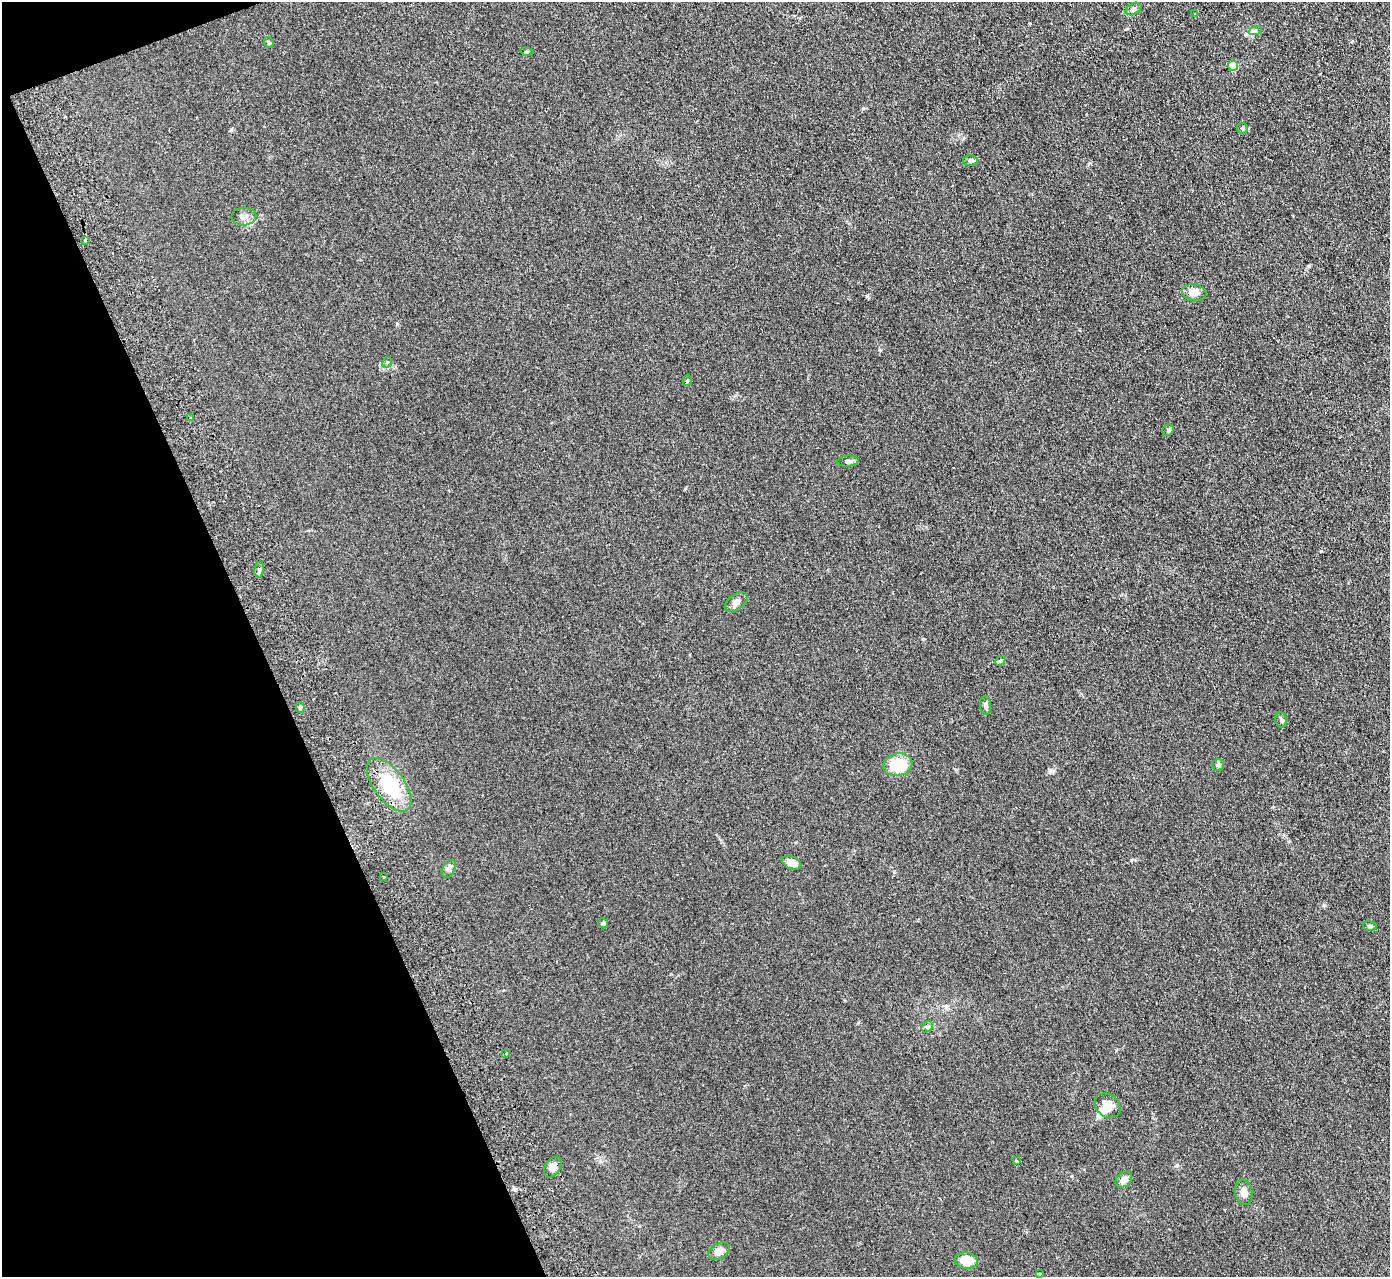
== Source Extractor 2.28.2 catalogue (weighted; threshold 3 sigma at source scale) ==
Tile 5 of 4 x 4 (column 1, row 2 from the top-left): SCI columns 56-1443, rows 2730-4004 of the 5659 x 5589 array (HDU 1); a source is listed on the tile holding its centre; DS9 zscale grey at full resolution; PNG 1392 x 1279 px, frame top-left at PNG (2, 2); each listed source drawn as its Kron ellipse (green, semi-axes under 4 px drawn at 4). Shown black and unused: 19% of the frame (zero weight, under 2 of 3 exposures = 3% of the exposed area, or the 3 px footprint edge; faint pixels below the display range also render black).
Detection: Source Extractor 2.28.2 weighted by HDU 2 'WHT'; one run over the whole footprint, this tile lists its part. Background 0.126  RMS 0.012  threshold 0.0538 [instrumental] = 3 sigma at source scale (4.5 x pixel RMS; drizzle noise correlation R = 1.50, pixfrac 1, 0.05/0.05 arcsec/px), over >= 5 px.
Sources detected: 41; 1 inside a brighter object's white glare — neither listed nor drawn; the other 40 listed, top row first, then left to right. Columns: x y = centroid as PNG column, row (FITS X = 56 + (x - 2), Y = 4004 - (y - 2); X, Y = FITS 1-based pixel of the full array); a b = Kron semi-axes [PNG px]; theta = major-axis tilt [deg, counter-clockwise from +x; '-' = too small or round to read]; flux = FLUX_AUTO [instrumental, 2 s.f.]
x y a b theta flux
1133 9 8 5 28 2.9
1195 14 3 3 - 2.9
1255 31 7 4 19 2.1
269 42 6 4 -68 1.5
527 52 6 4 -17 1.2
1233 66 5 5 - 41
1242 128 5 5 - 2.1
970 160 7 5 1 3.2
244 217 12 9 3 6.7
85 240 3 3 - 2
1194 292 12 8 -10 9.8
387 362 6 4 65 2
687 381 5 4 - 1.6
190 418 3 2 - 2.1
1168 430 6 5 - 1.9
848 461 10 5 4 2.9
259 570 8 4 80 2.6
736 602 13 7 37 5.9
1000 661 6 4 44 1.7
985 706 9 5 -82 3.3
300 707 5 4 - 2.6
1281 720 7 6 - 2.5
898 765 15 11 10 39
1218 765 6 6 - 2.3
389 785 31 15 -54 53
791 863 10 6 -23 10
449 869 9 6 59 3.4
384 877 3 3 - 1.8
603 923 5 5 - 1.4
1370 926 7 5 -15 1.9
927 1027 6 5 - 2.2
506 1053 3 3 - 2.3
1108 1106 14 11 -37 15
1016 1161 3 3 - 1.7
553 1167 11 7 58 6.9
1124 1179 9 7 43 8
1244 1192 12 8 -79 7.1
719 1251 11 7 30 8.8
966 1261 12 8 -7 19
1039 1274 3 3 - 3
Unlisted compact peaks at least as high as the median listed source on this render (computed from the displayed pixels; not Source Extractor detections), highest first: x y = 1177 1165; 514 1188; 1050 772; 880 350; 397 324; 1131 860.